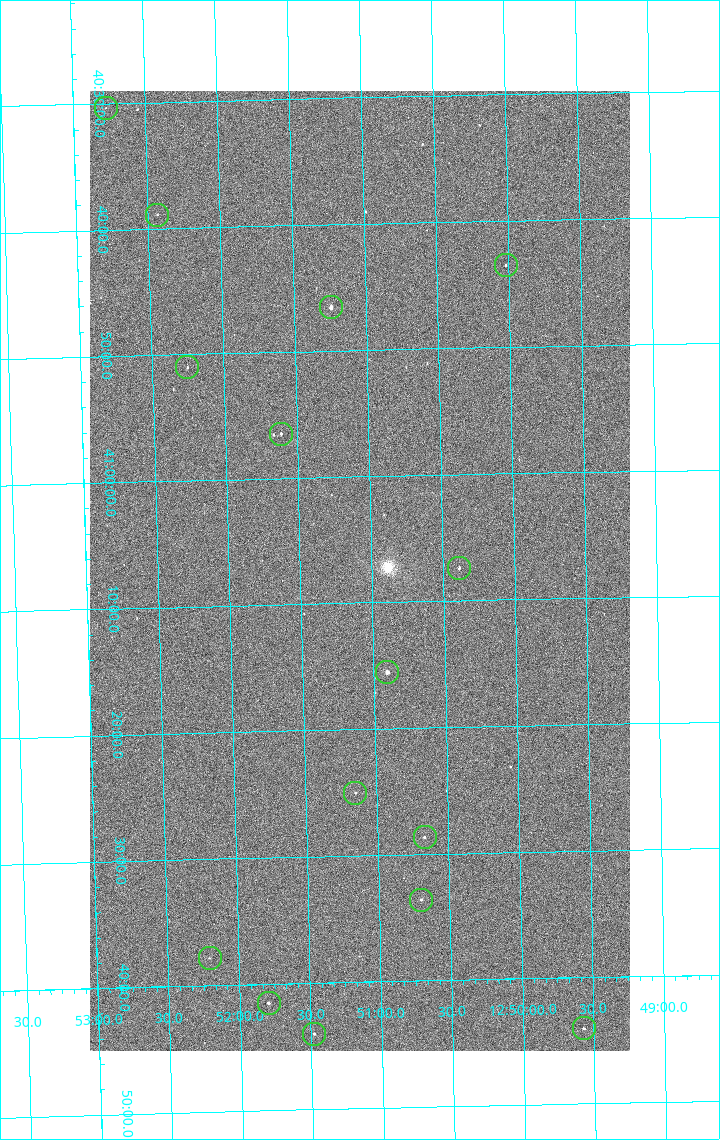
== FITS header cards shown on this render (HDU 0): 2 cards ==
NAXIS1  =                 1080 / length of data axis 1
NAXIS2  =                 1920 / length of data axis 2

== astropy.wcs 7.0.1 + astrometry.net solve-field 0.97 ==
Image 1080 x 1920 px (HDU 0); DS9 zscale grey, zoomed out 1/2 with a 90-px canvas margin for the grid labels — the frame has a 2x2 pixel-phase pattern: the four 2x2 pixel phases sit at different levels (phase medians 1002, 852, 798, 999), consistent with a one-shot-colour (mosaic) sensor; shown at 1/2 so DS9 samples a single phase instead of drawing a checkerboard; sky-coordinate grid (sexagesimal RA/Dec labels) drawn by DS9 from the SOLVED WCS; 15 Tycho-2 reference stars matched to detected sources circled (green)
Header WCS: none
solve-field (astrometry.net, Tycho-2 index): SOLVED blind (the file carries no WCS)
Solved WCS: RA---TAN-SIP/DEC--TAN-SIP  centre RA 12:51:05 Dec +41:07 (192.77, +41.12 deg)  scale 2.38 arcsec/px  FOV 42.8' x 76.0'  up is -179 deg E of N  parity flipped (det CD > 0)
(file carries no celestial WCS; the grid is the blind solution)
Tycho-2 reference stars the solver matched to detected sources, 15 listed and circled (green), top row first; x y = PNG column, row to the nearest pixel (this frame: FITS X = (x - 90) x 2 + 1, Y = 1920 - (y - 91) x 2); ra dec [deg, ICRS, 3 dp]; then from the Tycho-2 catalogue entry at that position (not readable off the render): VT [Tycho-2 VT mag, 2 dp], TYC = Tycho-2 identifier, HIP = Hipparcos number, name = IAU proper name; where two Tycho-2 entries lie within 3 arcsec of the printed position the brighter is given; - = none
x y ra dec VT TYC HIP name
106 108 193.194 +40.505 12.48 3021-1340-1 - -
157 215 193.109 +40.648 12.32 3021-1216-1 - -
506 266 192.504 +40.725 11.86 3021-1162-1 - -
331 308 192.810 +40.776 9.69 3021-1108-1 - -
187 368 193.064 +40.851 11.36 3021-1025-1 - -
281 434 192.903 +40.941 11.82 3021-941-1 - -
459 568 192.596 +41.123 11.21 3021-53-1 - -
387 672 192.726 +41.259 9.76 3023-213-1 62700 -
355 793 192.787 +41.417 12.26 3023-139-1 - -
424 838 192.667 +41.478 11.08 3023-113-1 - -
421 900 192.675 +41.560 11.35 3023-88-1 - -
210 958 193.051 +41.631 12.16 3023-47-1 - -
268 1004 192.949 +41.692 10.25 3023-19-1 - -
584 1028 192.392 +41.734 11.39 3023-243-1 - -
314 1034 192.870 +41.734 10.72 3023-898-1 - -